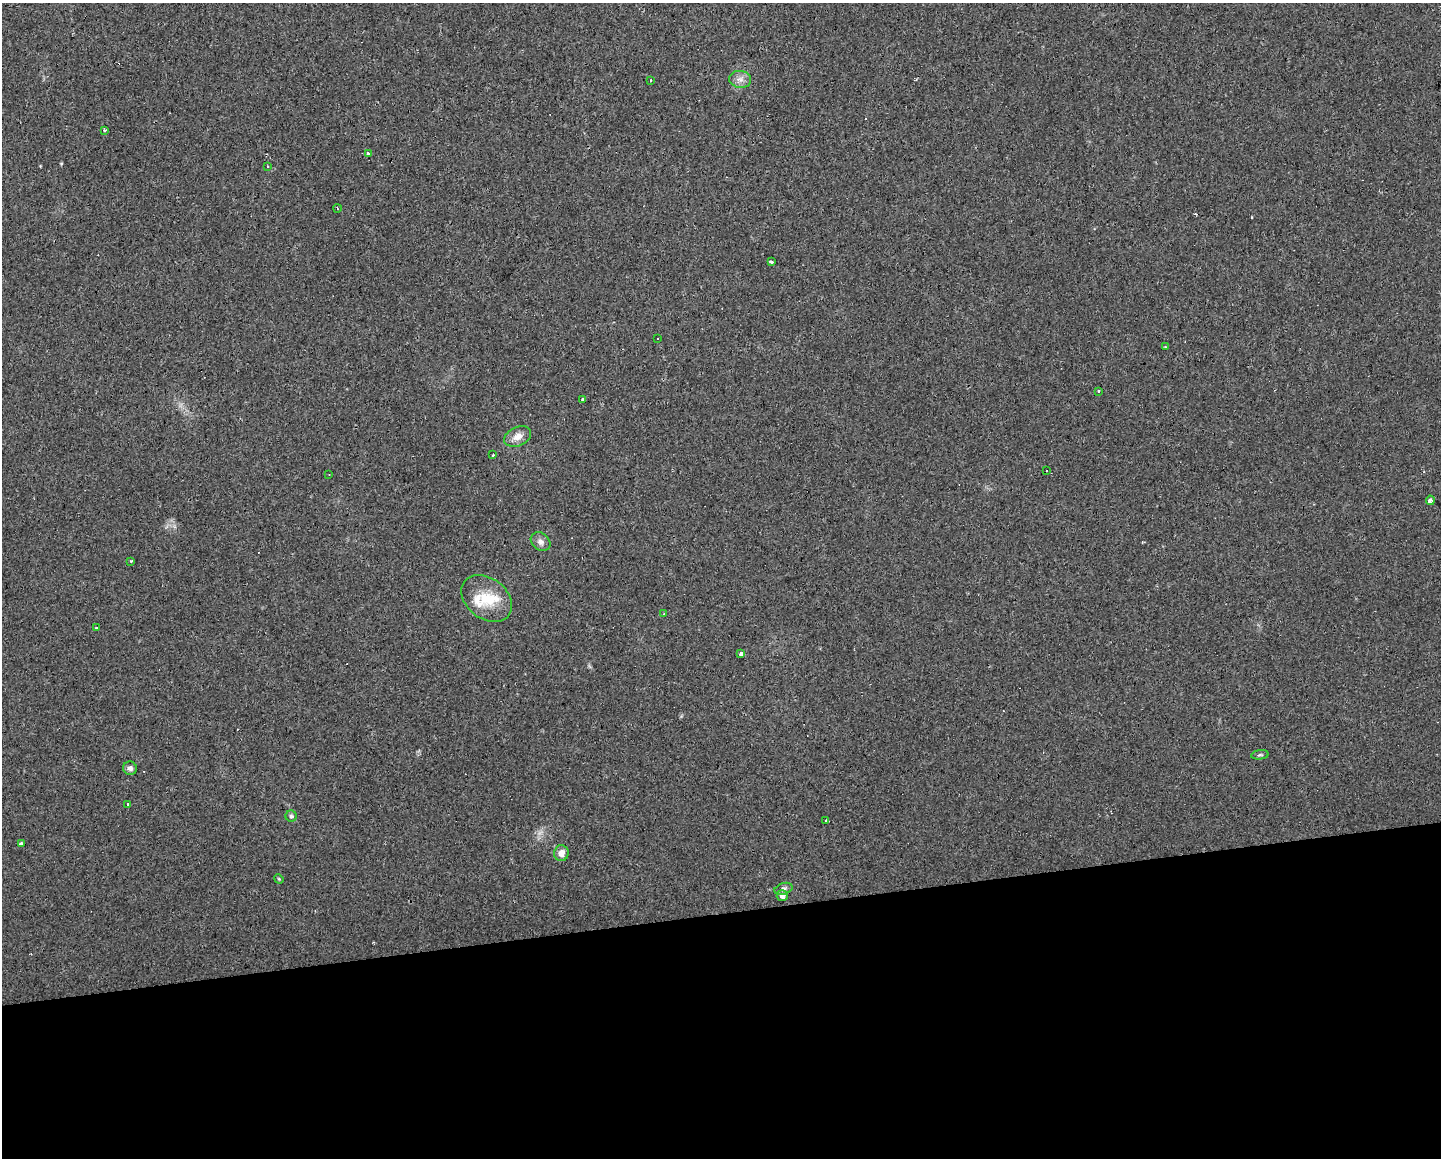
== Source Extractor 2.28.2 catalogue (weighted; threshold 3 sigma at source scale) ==
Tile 11 of 3 x 4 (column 2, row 4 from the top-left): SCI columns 1458-2896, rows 1-1156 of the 4387 x 4755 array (HDU 1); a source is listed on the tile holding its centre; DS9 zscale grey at full resolution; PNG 1443 x 1160 px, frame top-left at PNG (2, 3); each listed source drawn as its Kron ellipse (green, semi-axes under 4 px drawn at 4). Shown black and unused: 21% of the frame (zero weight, under 2 of 3 exposures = <1% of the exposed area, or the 3 px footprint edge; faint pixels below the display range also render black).
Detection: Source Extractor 2.28.2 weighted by HDU 2 'WHT'; one run over the whole footprint, this tile lists its part. Background 0.0171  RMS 0.006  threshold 0.027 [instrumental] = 3 sigma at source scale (4.5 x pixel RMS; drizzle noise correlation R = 1.50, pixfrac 1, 0.0396/0.0396 arcsec/px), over >= 5 px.
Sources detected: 40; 5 cosmic-ray / hot-pixel residue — neither listed nor drawn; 3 inside a brighter listed object's ellipse — not listed separately; the other 32 listed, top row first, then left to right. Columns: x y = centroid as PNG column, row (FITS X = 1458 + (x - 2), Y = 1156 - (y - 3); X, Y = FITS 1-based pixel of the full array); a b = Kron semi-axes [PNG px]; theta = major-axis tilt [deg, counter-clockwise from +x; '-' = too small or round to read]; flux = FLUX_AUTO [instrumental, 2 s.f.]
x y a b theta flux
740 79 11 8 -8 3.6
650 80 3 3 - 1.7
105 130 3 2 - 1.1
368 153 4 3 - 1.1
267 167 3 3 - 2.3
337 208 4 2 - 0.49
771 262 4 3 - 3.4
657 338 3 2 - 0.57
1165 347 3 3 - 0.6
1098 391 3 2 - 1.2
583 400 3 3 - 2.5
518 436 14 9 24 5.3
493 455 3 2 - 2.1
1047 471 3 2 - 1
329 474 3 2 - 0.32
1430 500 5 4 - 4.9
541 542 11 8 -40 3.1
131 561 3 3 - 0.66
487 599 28 20 -38 17
664 614 3 2 - 0.46
96 628 3 3 - 1
741 654 3 3 - 23
1260 755 9 4 7 1.1
130 768 7 6 - 2.4
127 804 3 3 - 2.5
291 816 5 5 - 1.2
826 821 3 2 - 0.79
21 844 4 3 - 2.7
561 853 8 7 - 4.4
279 879 5 4 - 0.57
784 889 9 5 18 1.8
782 896 5 5 - 3.5